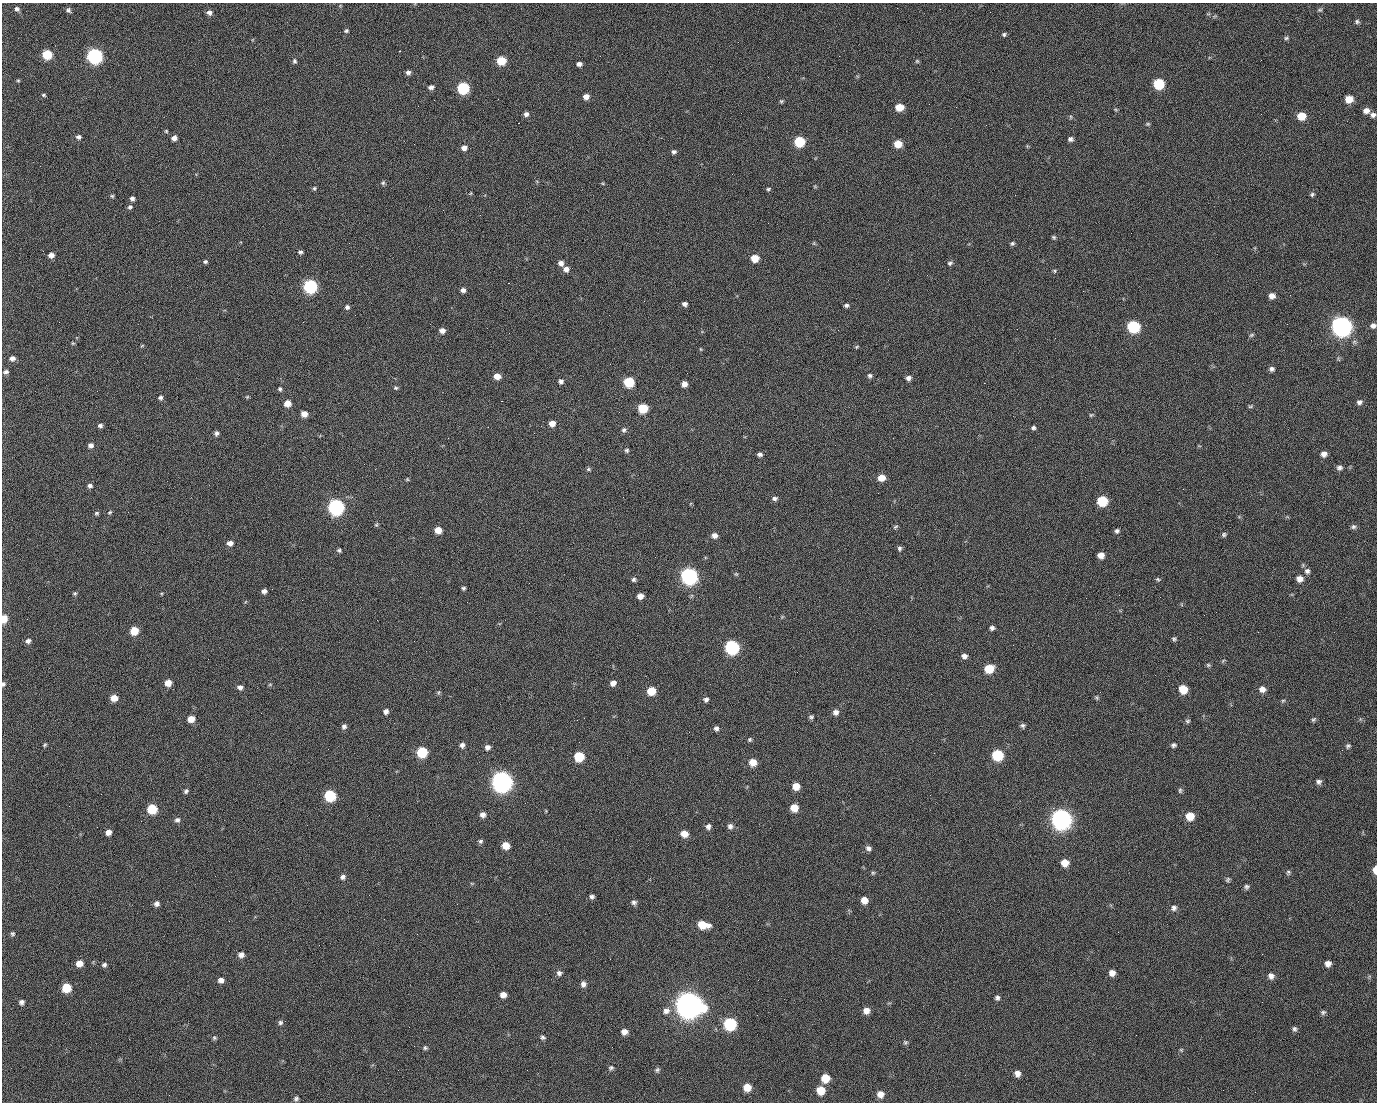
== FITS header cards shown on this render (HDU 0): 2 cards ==
NAXIS1  =                 1375 / length of data axis 1
NAXIS2  =                 1100 / length of data axis 2

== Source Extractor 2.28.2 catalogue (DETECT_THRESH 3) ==
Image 1375 x 1100 px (HDU 0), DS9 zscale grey, 1 PNG px = 1 image px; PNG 1379 x 1104 px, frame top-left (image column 1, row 1100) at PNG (2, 3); no overlay
Background 1450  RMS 28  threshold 85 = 3 sigma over >= 5 px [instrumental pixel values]
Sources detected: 277; all 277 listed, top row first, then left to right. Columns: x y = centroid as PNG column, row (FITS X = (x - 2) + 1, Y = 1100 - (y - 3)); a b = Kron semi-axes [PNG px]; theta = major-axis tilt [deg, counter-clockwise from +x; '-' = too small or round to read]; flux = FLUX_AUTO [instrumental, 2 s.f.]
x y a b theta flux
17 9 6 5 - 5.0e+03
68 10 6 5 - 4.2e+03
1320 10 7 5 19 3.0e+03
71 12 3 2 - 3.9e+03
209 12 6 5 - 7.4e+03
990 12 2 2 - 1.7e+03
1357 22 6 5 - 3.6e+03
346 31 6 4 27 3.2e+03
1004 34 5 5 - 3.7e+03
1286 38 6 5 - 3.2e+03
399 51 2 2 - 2.1e+04
47 54 6 6 - 7.5e+04
95 56 7 7 - 5.1e+05
294 61 7 5 -87 3.9e+03
501 61 6 6 - 5.8e+04
917 61 5 5 - 2.7e+03
579 64 5 4 - 7.6e+03
408 72 5 5 - 6.2e+03
18 80 5 3 - 2.2e+03
1159 84 7 6 - 1.1e+05
431 87 6 5 - 7.1e+03
463 88 7 6 - 1.8e+05
44 95 5 4 - 2.8e+03
586 97 6 5 - 1.3e+04
498 99 2 2 - 1.3e+03
1349 99 7 6 - 2.7e+04
434 100 2 2 - 4.0e+03
781 101 5 5 - 2.7e+03
899 107 6 5 - 3.5e+04
1366 111 7 6 - 1.1e+04
526 114 6 5 - 7.0e+03
1373 115 6 6 - 7.1e+03
1301 116 7 6 - 3.6e+04
1071 117 6 4 -90 2.4e+03
518 123 2 2 - 2.4e+04
1148 124 6 5 - 2.7e+03
166 131 4 4 - 2.2e+03
79 137 6 5 - 5.7e+03
174 138 6 5 - 9.9e+03
1070 139 6 5 - 5.3e+03
799 142 7 6 - 9.4e+04
898 144 6 6 - 3.2e+04
464 148 6 6 - 1.0e+04
674 152 6 5 - 4.9e+03
383 183 6 5 - 3.2e+03
314 188 6 4 88 2.8e+03
768 189 6 4 16 2.7e+03
471 193 6 3 71 1.8e+03
1312 194 6 5 - 3.5e+03
1015 195 2 2 - 6.8e+03
112 196 5 5 - 2.7e+03
132 198 5 4 - 5.7e+03
130 207 7 6 - 4.5e+03
1054 237 6 4 -41 2.7e+03
814 243 6 4 72 2.0e+03
1012 243 5 5 - 3.5e+03
300 252 6 5 - 3.9e+03
51 255 6 5 - 9.4e+03
755 258 6 6 - 3.2e+04
205 262 5 4 - 3.8e+03
561 263 6 6 - 8.8e+03
950 263 7 6 - 4.1e+03
566 269 7 6 - 9.9e+03
1055 271 5 4 - 2.7e+03
927 275 2 2 - 8.6e+02
508 283 2 2 - 5.5e+04
310 286 7 7 - 3.1e+05
463 290 5 5 - 7.4e+03
1083 291 2 2 - 3.3e+03
1290 295 2 2 - 2.0e+03
1272 296 6 6 - 1.2e+04
685 304 6 5 - 6.1e+03
846 305 5 4 - 4.6e+03
347 307 6 6 - 5.0e+03
355 315 2 2 - 9.0e+02
59 322 2 2 - 1.1e+03
1287 324 2 2 - 1.3e+03
1341 326 8 8 - 1.4e+06
1373 326 7 6 - 7.1e+03
1133 327 7 7 - 1.8e+05
442 331 6 5 - 9.6e+03
1251 335 7 4 27 2.8e+03
73 343 5 4 - 2.2e+03
142 346 5 3 - 1.8e+03
857 347 6 4 36 2.2e+03
701 349 5 3 - 1.7e+03
12 358 7 6 - 8.9e+03
1338 359 8 3 -69 2.2e+03
1272 369 6 6 - 5.9e+03
6 372 6 5 - 5.3e+03
497 376 6 6 - 1.6e+04
870 376 6 6 - 4.6e+03
908 378 6 5 - 7.0e+03
561 381 6 6 - 5.7e+03
629 382 7 6 - 9.4e+04
984 383 2 2 - 1.9e+04
684 384 5 5 - 1.1e+04
396 388 6 4 -13 2.9e+03
280 389 6 4 -55 3.4e+03
97 391 2 2 - 1.1e+03
247 397 5 4 - 2.0e+03
160 398 5 5 - 4.6e+03
501 401 3 2 - 5.9e+04
1359 402 7 6 - 6.3e+03
287 403 6 5 - 1.9e+04
1250 406 6 4 19 2.7e+03
643 408 7 6 - 6.9e+04
619 412 2 2 - 8.0e+02
304 414 6 5 - 1.5e+04
1091 415 6 4 43 2.4e+03
552 423 6 6 - 1.4e+04
100 426 6 5 - 4.9e+03
1033 428 5 5 - 4.0e+03
624 430 7 6 - 4.9e+03
216 433 6 5 - 5.4e+03
534 433 2 2 - 8.7e+02
91 445 6 5 - 7.7e+03
627 450 6 5 - 3.6e+03
760 454 6 5 - 5.5e+03
1324 454 6 6 - 9.9e+03
1339 467 7 7 - 6.1e+03
588 469 6 5 - 3.0e+03
881 478 7 6 - 2.2e+04
407 479 5 4 - 2.2e+03
90 486 6 5 - 5.6e+03
623 497 2 2 - 3.0e+03
775 498 7 5 7 5.2e+03
1102 501 7 6 - 8.9e+04
336 507 7 7 - 5.7e+05
110 512 6 5 - 2.9e+03
96 513 5 5 - 3.2e+03
376 525 6 5 - 2.6e+03
895 527 7 4 30 3.0e+03
1353 527 7 6 - 4.9e+03
438 530 6 5 - 2.1e+04
1117 531 6 5 - 4.4e+03
1224 534 6 5 - 3.6e+03
714 535 6 6 - 9.6e+03
230 543 6 6 - 1.0e+04
899 548 6 5 - 4.3e+03
339 550 5 5 - 3.5e+03
1101 555 6 5 - 1.4e+04
655 557 2 2 - 8.7e+02
1307 571 8 8 - 7.4e+03
736 574 7 4 -44 2.8e+03
689 576 8 7 - 6.8e+05
1158 579 6 5 - 2.9e+03
1300 579 8 7 - 1.2e+04
634 580 6 5 - 4.0e+03
463 588 4 4 - 3.4e+03
264 591 5 5 - 7.2e+03
75 593 5 5 - 2.9e+03
640 596 6 5 - 1.3e+04
782 617 6 3 19 2.1e+03
4 619 6 5 - 3.6e+04
27 619 2 2 - 4.2e+03
377 620 2 2 - 1.1e+04
992 628 5 5 - 5.3e+03
134 631 6 6 - 4.1e+04
1174 639 5 5 - 3.4e+03
28 641 6 5 - 6.8e+03
414 641 2 2 - 7.6e+02
732 647 7 7 - 3.2e+05
964 656 6 6 - 7.8e+03
1208 665 6 5 - 2.8e+03
989 669 8 6 19 4.7e+04
168 683 6 6 - 1.9e+04
613 683 6 6 - 1.1e+04
3 684 6 5 - 3.9e+03
270 684 6 4 1 2.1e+03
240 687 6 5 - 7.0e+03
1183 689 7 6 - 3.8e+04
1262 689 8 7 - 1.1e+04
651 691 6 6 - 4.4e+04
438 692 7 3 71 2.4e+03
1097 697 6 4 -56 2.8e+03
114 698 6 6 - 2.0e+04
706 699 6 6 - 5.4e+03
1283 701 6 4 29 2.7e+03
386 711 6 5 - 7.3e+03
836 712 7 7 - 8.5e+03
811 717 5 5 - 3.7e+03
191 719 6 5 - 2.0e+04
1313 719 7 5 48 3.3e+03
1187 721 7 5 1 3.5e+03
344 726 7 6 - 5.4e+03
1023 726 6 6 - 4.4e+03
716 728 6 6 - 5.6e+03
750 739 5 5 - 2.9e+03
45 745 5 4 - 2.6e+03
462 745 6 5 - 6.4e+03
1174 745 6 5 - 4.3e+03
1348 746 7 6 - 4.2e+03
487 747 7 6 - 7.6e+03
422 752 7 7 - 9.7e+04
934 753 3 2 - 1.8e+03
997 755 7 7 - 1.2e+05
579 756 7 6 - 7.1e+04
753 762 7 7 - 2.2e+04
502 781 8 8 - 1.4e+06
1319 782 7 6 - 5.9e+03
796 786 6 6 - 2.3e+04
1180 790 7 5 90 3.4e+03
186 791 6 5 - 4.0e+03
101 794 2 2 - 2.2e+03
930 795 2 2 - 6.5e+03
330 796 7 7 - 1.3e+05
794 808 6 6 - 2.9e+04
1053 808 2 2 - 1.6e+04
152 809 6 6 - 7.1e+04
546 811 6 3 -72 1.8e+03
483 815 6 6 - 8.6e+03
1190 816 7 7 - 3.1e+04
1061 819 9 8 - 1.4e+06
177 820 7 6 - 5.7e+03
708 826 7 6 - 6.9e+03
730 826 7 6 - 6.9e+03
108 832 5 5 - 1.2e+04
684 834 7 6 - 2.0e+04
480 841 6 6 - 3.9e+03
506 845 6 6 - 2.6e+04
868 848 7 6 - 6.5e+03
1065 863 6 6 - 2.2e+04
1375 870 7 4 90 2.1e+04
1288 872 7 6 - 3.7e+03
873 873 6 5 - 2.9e+03
343 877 7 6 - 5.8e+03
1228 879 6 5 - 3.2e+03
1246 887 6 6 - 4.5e+03
592 897 6 5 - 4.9e+03
864 900 6 6 - 1.8e+04
634 902 7 6 - 5.6e+03
157 904 6 6 - 6.7e+03
457 904 3 2 - 1.5e+03
1174 908 7 7 - 6.5e+03
229 921 2 2 - 7.7e+02
703 925 10 6 -8 4.2e+04
1118 932 3 2 - 2.4e+03
12 934 6 6 - 3.5e+03
241 955 7 6 - 8.9e+03
610 959 2 2 - 2.3e+03
79 963 7 6 - 1.8e+04
1328 964 6 6 - 1.0e+04
104 965 7 6 - 4.6e+03
559 973 7 7 - 6.6e+03
1112 973 6 6 - 1.3e+04
1271 976 8 7 - 8.8e+03
221 980 7 6 - 8.5e+03
758 980 3 2 - 1.9e+03
583 984 7 6 - 7.9e+03
66 988 7 6 - 6.0e+04
503 995 6 6 - 1.2e+04
997 998 6 6 - 5.0e+03
22 1002 6 6 - 6.0e+03
689 1005 11 10 - 2.9e+06
666 1011 11 9 21 1.3e+04
866 1011 7 6 - 1.4e+04
1323 1012 7 5 31 4.1e+03
757 1015 2 2 - 1.3e+03
280 1022 7 6 - 4.7e+03
730 1024 7 7 - 1.9e+05
1294 1029 7 6 - 4.6e+03
624 1032 7 6 - 1.1e+04
543 1037 7 6 - 4.2e+03
214 1038 6 5 - 3.3e+03
905 1042 6 6 - 3.3e+03
425 1048 6 5 - 3.3e+03
1181 1050 6 5 - 2.6e+03
611 1068 8 6 31 4.4e+03
657 1070 7 6 - 4.1e+03
1017 1073 6 6 - 1.1e+04
825 1078 7 7 - 3.6e+04
747 1087 7 6 - 3.0e+04
821 1090 7 7 - 3.6e+04
880 1094 7 7 - 1.5e+04
169 1095 2 2 - 5.3e+03
296 1099 6 5 - 4.5e+03
At the frame edge (FLAGS 8, measured only in part): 4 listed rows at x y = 1373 326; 4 619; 3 684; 1375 870